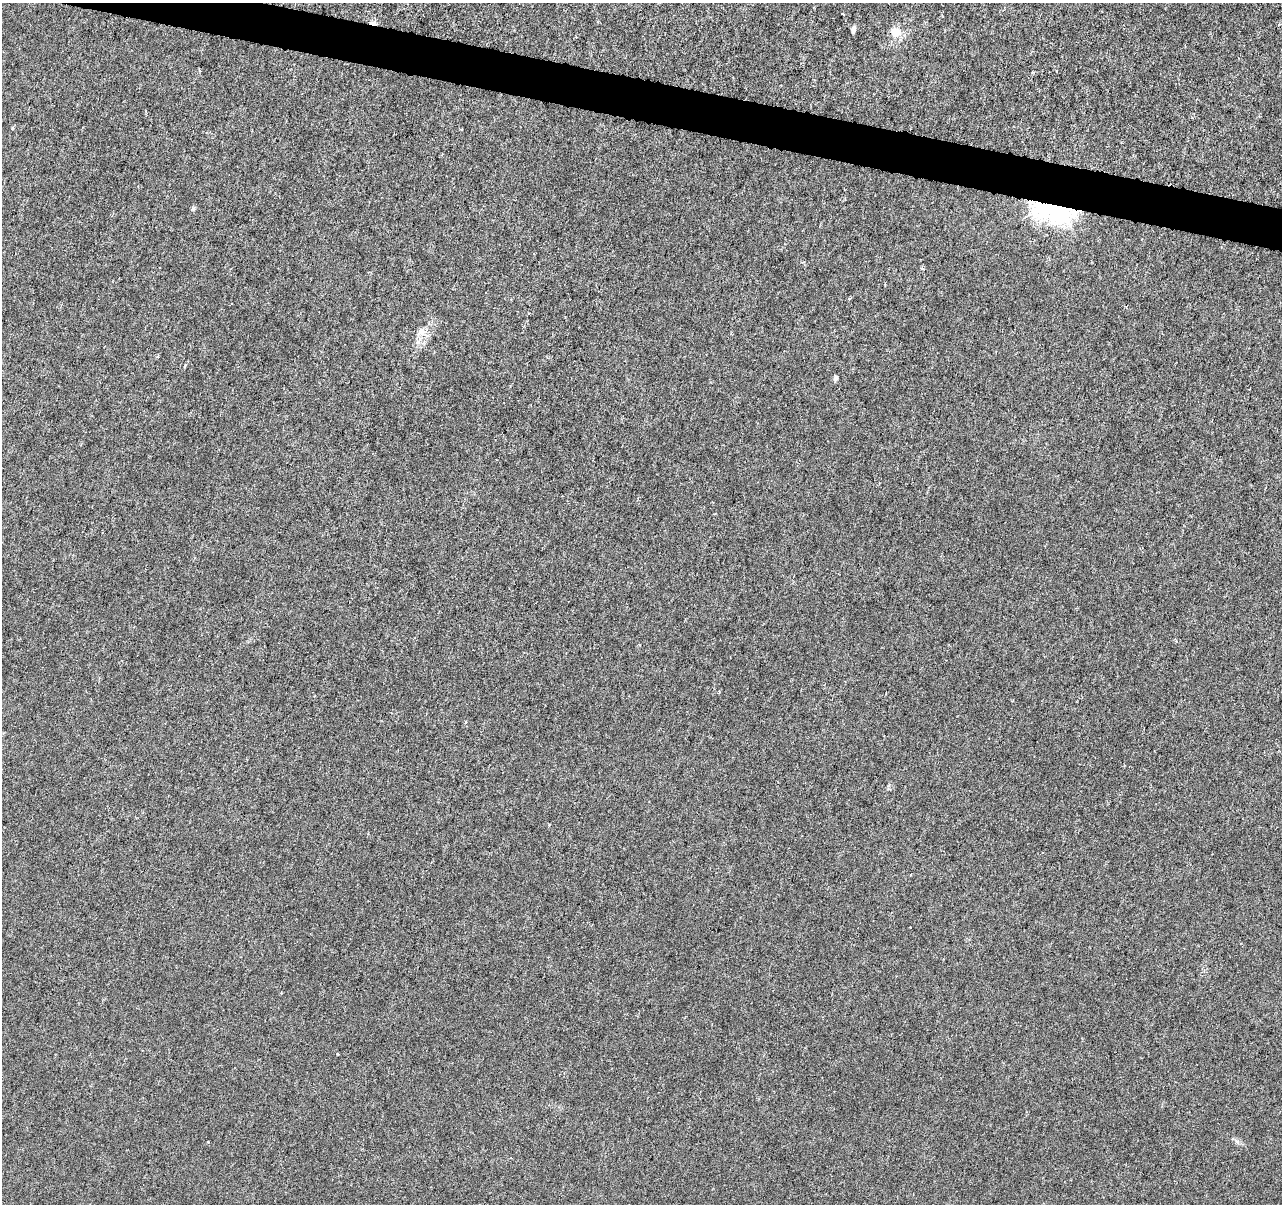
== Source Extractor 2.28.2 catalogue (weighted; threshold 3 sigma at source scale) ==
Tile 11 of 4 x 4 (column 3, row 3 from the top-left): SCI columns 2561-3840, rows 1424-2625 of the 5128 x 5312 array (HDU 1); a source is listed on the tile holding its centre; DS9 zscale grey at full resolution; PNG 1284 x 1206 px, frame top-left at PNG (2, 3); no overlay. Shown black and unused: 3% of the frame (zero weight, under 3 of 6 exposures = <1% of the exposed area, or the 3 px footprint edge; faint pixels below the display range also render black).
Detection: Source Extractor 2.28.2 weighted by HDU 2 'WHT'; one run over the whole footprint, this tile lists its part. Background -4.65e-06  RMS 0.0013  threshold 0.00516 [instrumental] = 3 sigma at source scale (4.09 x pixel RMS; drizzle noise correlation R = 1.36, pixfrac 0.8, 0.0396/0.0396 arcsec/px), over >= 5 px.
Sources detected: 11; all 11 listed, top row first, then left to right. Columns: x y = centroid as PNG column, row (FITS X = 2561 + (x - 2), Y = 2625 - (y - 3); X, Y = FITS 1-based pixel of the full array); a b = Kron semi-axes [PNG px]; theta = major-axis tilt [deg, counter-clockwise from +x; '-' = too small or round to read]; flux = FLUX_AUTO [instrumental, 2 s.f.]
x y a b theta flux
373 23 9 4 -13 0.47
853 29 8 5 80 0.35
896 32 16 12 -10 1.3
193 209 6 4 46 0.17
1052 212 50 22 -12 13
922 268 5 4 - 0.15
421 331 11 8 63 0.83
185 365 5 3 - 0.12
835 378 5 4 - 0.43
1176 641 4 4 - 0.11
338 1054 3 2 - 0.088
Overlapping masked pixels (flux is a lower limit): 2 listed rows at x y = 373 23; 1052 212
Unlisted compact peaks at least as high as the median listed source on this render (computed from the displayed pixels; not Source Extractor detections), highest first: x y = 1237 1141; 12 128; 208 1142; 889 785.